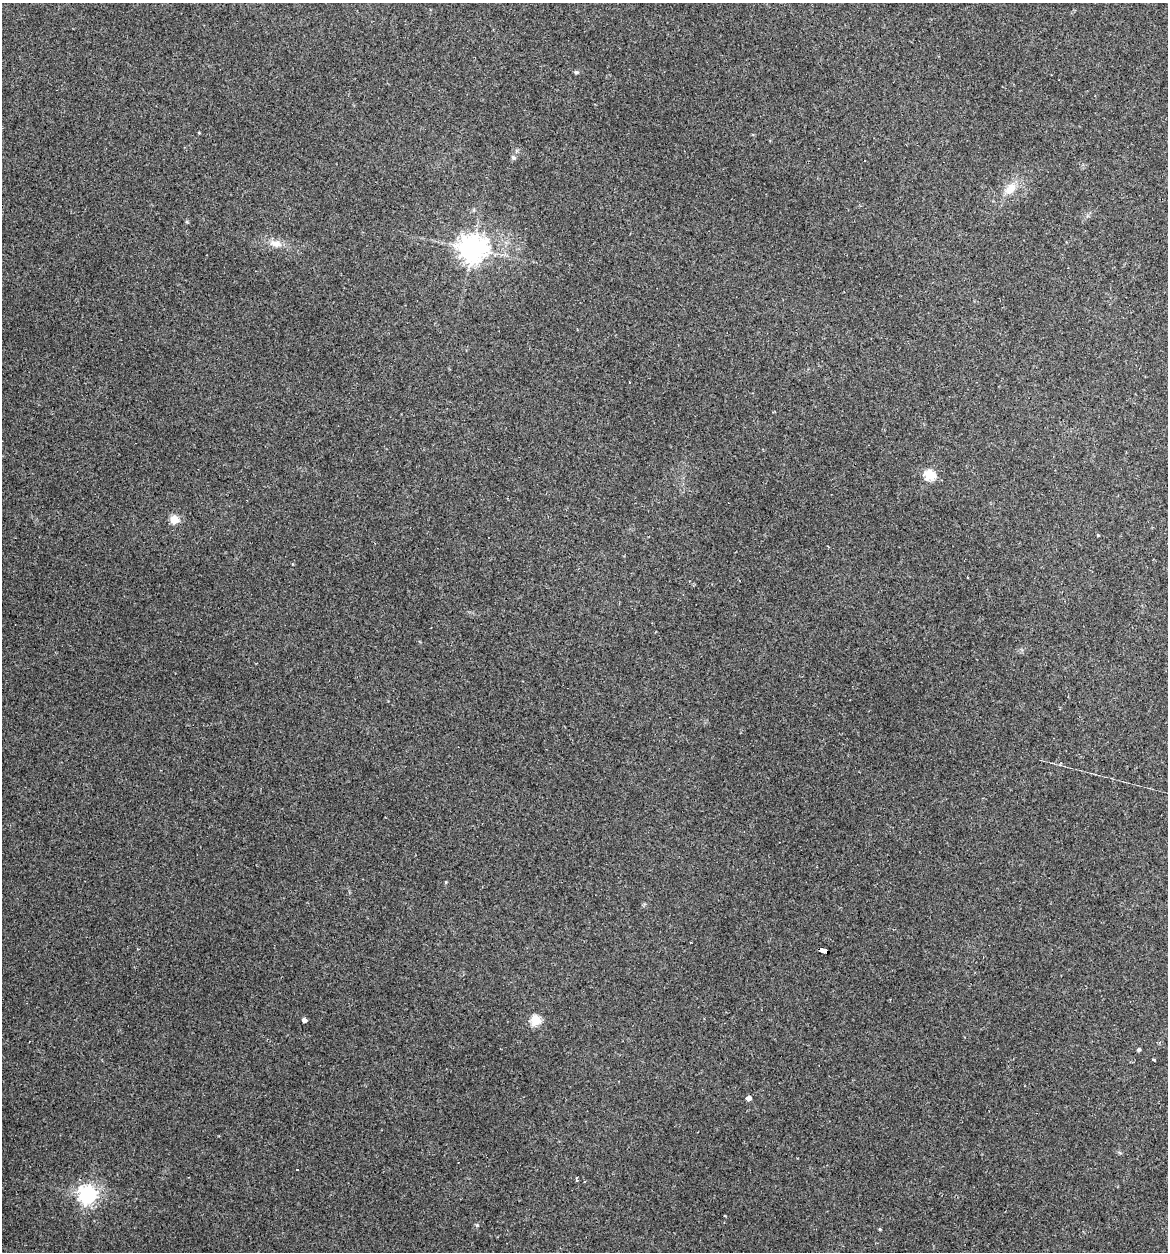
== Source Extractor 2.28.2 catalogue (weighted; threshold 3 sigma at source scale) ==
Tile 6 of 4 x 4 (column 2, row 2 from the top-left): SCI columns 1287-2452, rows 2503-3752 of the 5029 x 5032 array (HDU 1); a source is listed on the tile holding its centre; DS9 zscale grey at full resolution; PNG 1170 x 1254 px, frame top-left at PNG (2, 3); no overlay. Shown black and unused: <1% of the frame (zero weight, under 2 of 3 exposures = <1% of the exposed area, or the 3 px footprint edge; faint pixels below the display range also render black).
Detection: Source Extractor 2.28.2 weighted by HDU 2 'WHT'; one run over the whole footprint, this tile lists its part. Background 0.137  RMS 0.007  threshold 0.0314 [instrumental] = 3 sigma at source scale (4.5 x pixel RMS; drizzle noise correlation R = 1.50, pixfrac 1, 0.05/0.05 arcsec/px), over >= 5 px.
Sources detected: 23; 3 cosmic-ray / hot-pixel residue — not listed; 1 inside a brighter listed object's ellipse — not listed separately; the other 19 listed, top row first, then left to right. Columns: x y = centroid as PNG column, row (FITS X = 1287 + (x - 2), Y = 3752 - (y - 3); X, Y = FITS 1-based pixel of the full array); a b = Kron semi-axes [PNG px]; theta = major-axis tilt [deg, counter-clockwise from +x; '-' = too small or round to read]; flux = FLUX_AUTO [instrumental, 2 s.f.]
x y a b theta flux
576 72 6 4 -1 1.2
199 132 4 3 - 0.62
513 157 7 6 - 1.5
1010 189 17 11 45 9.1
276 243 17 8 -8 6.2
472 249 9 9 - 630
930 475 6 5 - 49
174 520 5 5 - 26
1098 535 4 3 - 0.59
446 882 5 3 - 0.6
825 951 6 4 -27 120
304 1020 4 4 - 2.7
536 1020 5 5 - 44
1139 1049 4 4 - 1.3
1154 1060 3 2 - 0.83
749 1098 4 4 - 3.5
577 1180 5 3 - 1.5
87 1195 7 7 - 330
880 1229 4 3 - 0.77
Overlapping masked pixels (flux is a lower limit): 1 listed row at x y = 825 951
Unlisted compact peaks at least as high as the median listed source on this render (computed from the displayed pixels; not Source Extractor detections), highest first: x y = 477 1225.